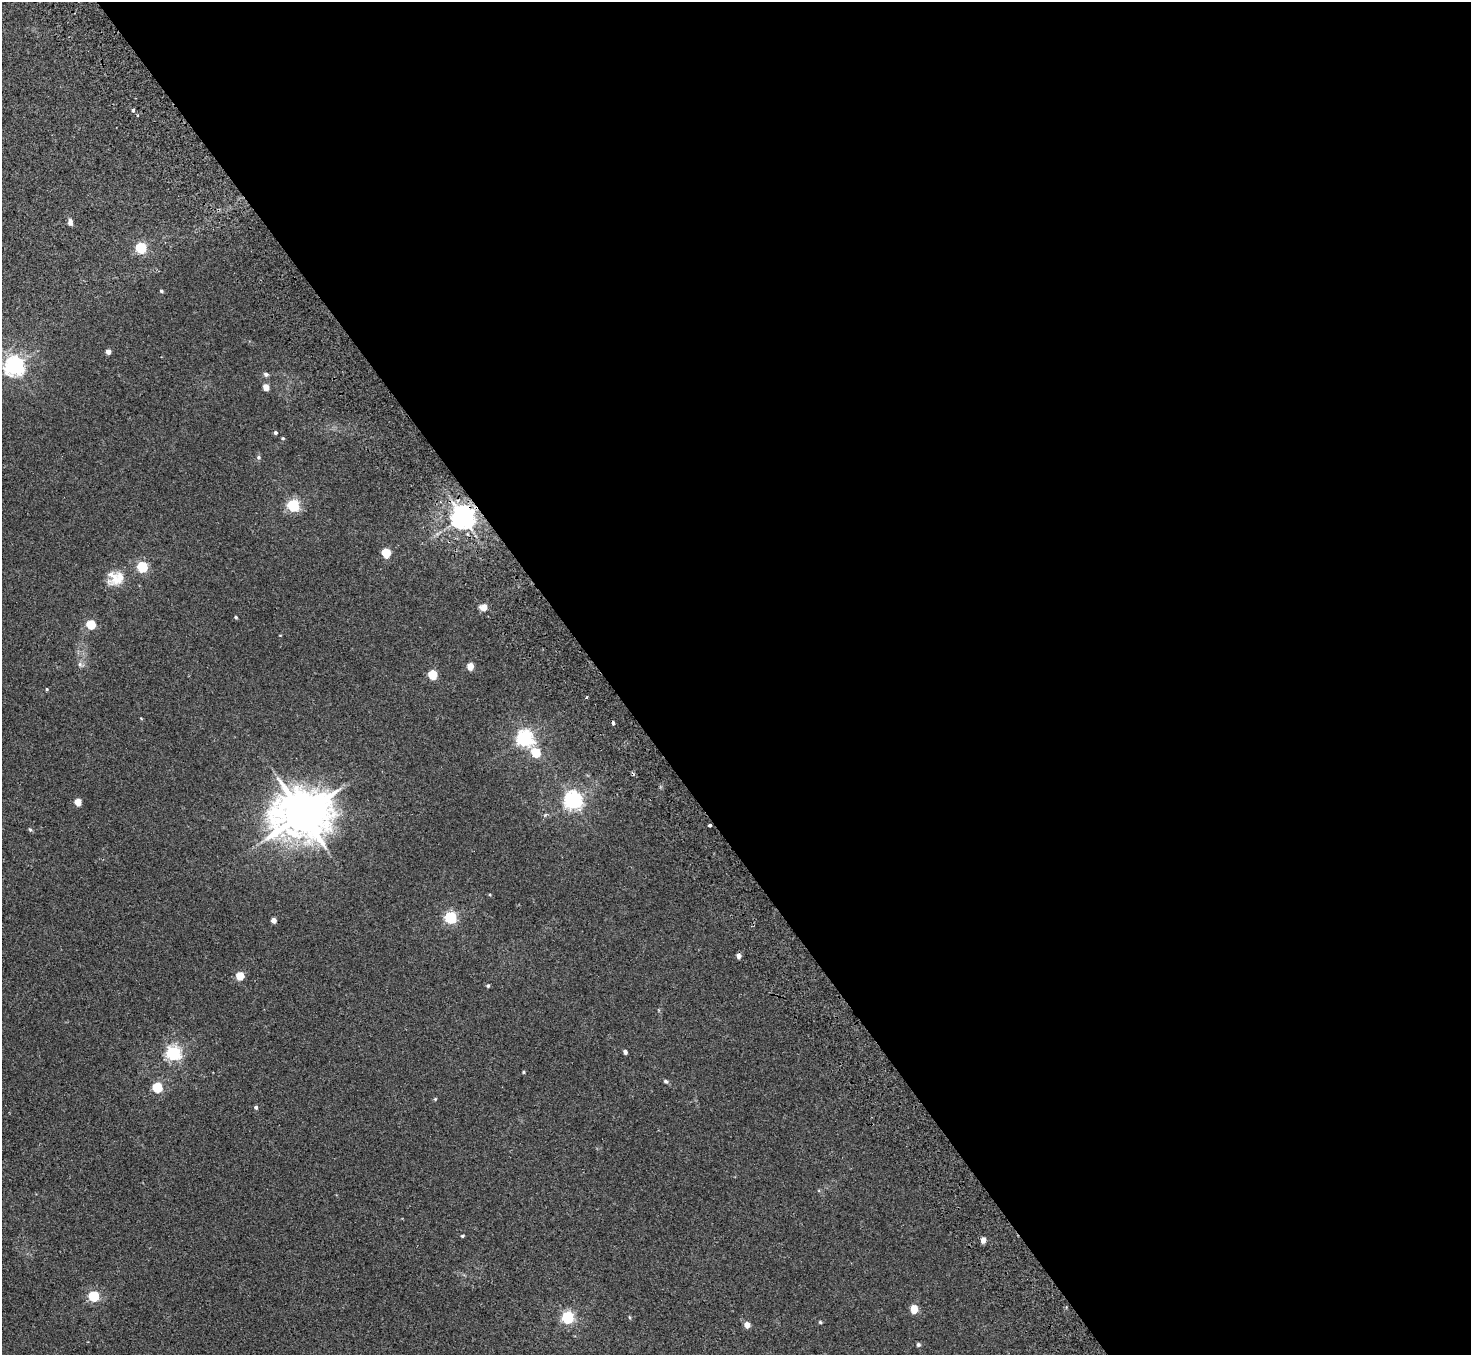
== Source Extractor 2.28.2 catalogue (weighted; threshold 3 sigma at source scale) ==
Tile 8 of 4 x 4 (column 4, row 2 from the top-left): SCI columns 4460-5928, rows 2906-4258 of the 5982 x 5946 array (HDU 1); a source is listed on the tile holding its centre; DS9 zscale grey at full resolution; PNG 1473 x 1357 px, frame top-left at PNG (2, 2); no overlay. Shown black and unused: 59% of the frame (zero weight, under 2 of 3 exposures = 3% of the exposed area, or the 3 px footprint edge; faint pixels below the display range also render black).
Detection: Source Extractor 2.28.2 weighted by HDU 2 'WHT'; one run over the whole footprint, this tile lists its part. Background 0.0178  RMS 0.0058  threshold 0.0263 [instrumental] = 3 sigma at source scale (4.5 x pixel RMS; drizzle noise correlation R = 1.50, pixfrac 1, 0.05/0.05 arcsec/px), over >= 5 px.
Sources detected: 53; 2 cosmic-ray / hot-pixel residue — not listed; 1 inside a brighter listed object's ellipse — not listed separately; the other 50 listed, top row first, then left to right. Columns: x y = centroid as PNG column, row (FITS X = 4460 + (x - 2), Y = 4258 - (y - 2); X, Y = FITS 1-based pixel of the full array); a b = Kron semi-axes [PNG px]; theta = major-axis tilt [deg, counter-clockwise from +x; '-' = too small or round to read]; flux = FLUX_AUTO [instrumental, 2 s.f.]
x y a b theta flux
133 110 4 4 - 0.78
70 222 8 5 -85 2
141 248 5 5 - 50
161 291 4 3 - 0.91
108 352 4 4 - 3.8
14 366 7 6 - 280
266 374 7 5 -8 1.2
266 387 5 4 - 7.3
275 433 4 4 - 1.1
283 438 4 3 - 0.61
258 457 6 6 - 1
293 505 5 5 - 76
463 517 7 7 - 530
386 552 5 5 - 25
142 567 5 5 - 49
118 579 27 15 29 9.8
484 607 8 6 8 3.9
236 617 4 3 - 0.74
91 624 5 5 - 24
80 664 7 6 - 1.4
470 666 5 4 - 8.7
433 675 5 5 - 26
47 689 4 4 - 0.53
587 697 4 3 - 0.48
525 738 6 6 - 170
536 752 5 5 - 26
573 800 6 6 - 230
78 802 5 4 - 10
302 814 16 13 10 2400
710 825 4 3 - 2.1
30 829 6 4 -3 0.65
451 917 5 5 - 76
274 920 4 4 - 4.1
240 976 5 5 - 17
488 986 4 4 - 0.89
625 1052 4 4 - 1.8
173 1053 6 5 - 140
523 1072 4 3 - 0.6
666 1081 6 5 - 0.91
157 1087 5 5 - 37
435 1099 5 4 - 0.52
256 1107 4 4 - 1.1
462 1236 4 3 - 0.71
983 1240 5 4 - 3.7
93 1296 5 5 - 48
914 1309 5 5 - 14
568 1317 5 5 - 80
820 1322 4 4 - 0.7
747 1325 4 4 - 5.3
918 1344 5 5 - 0.98
Overlapping masked pixels (flux is a lower limit): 2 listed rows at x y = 463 517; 710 825